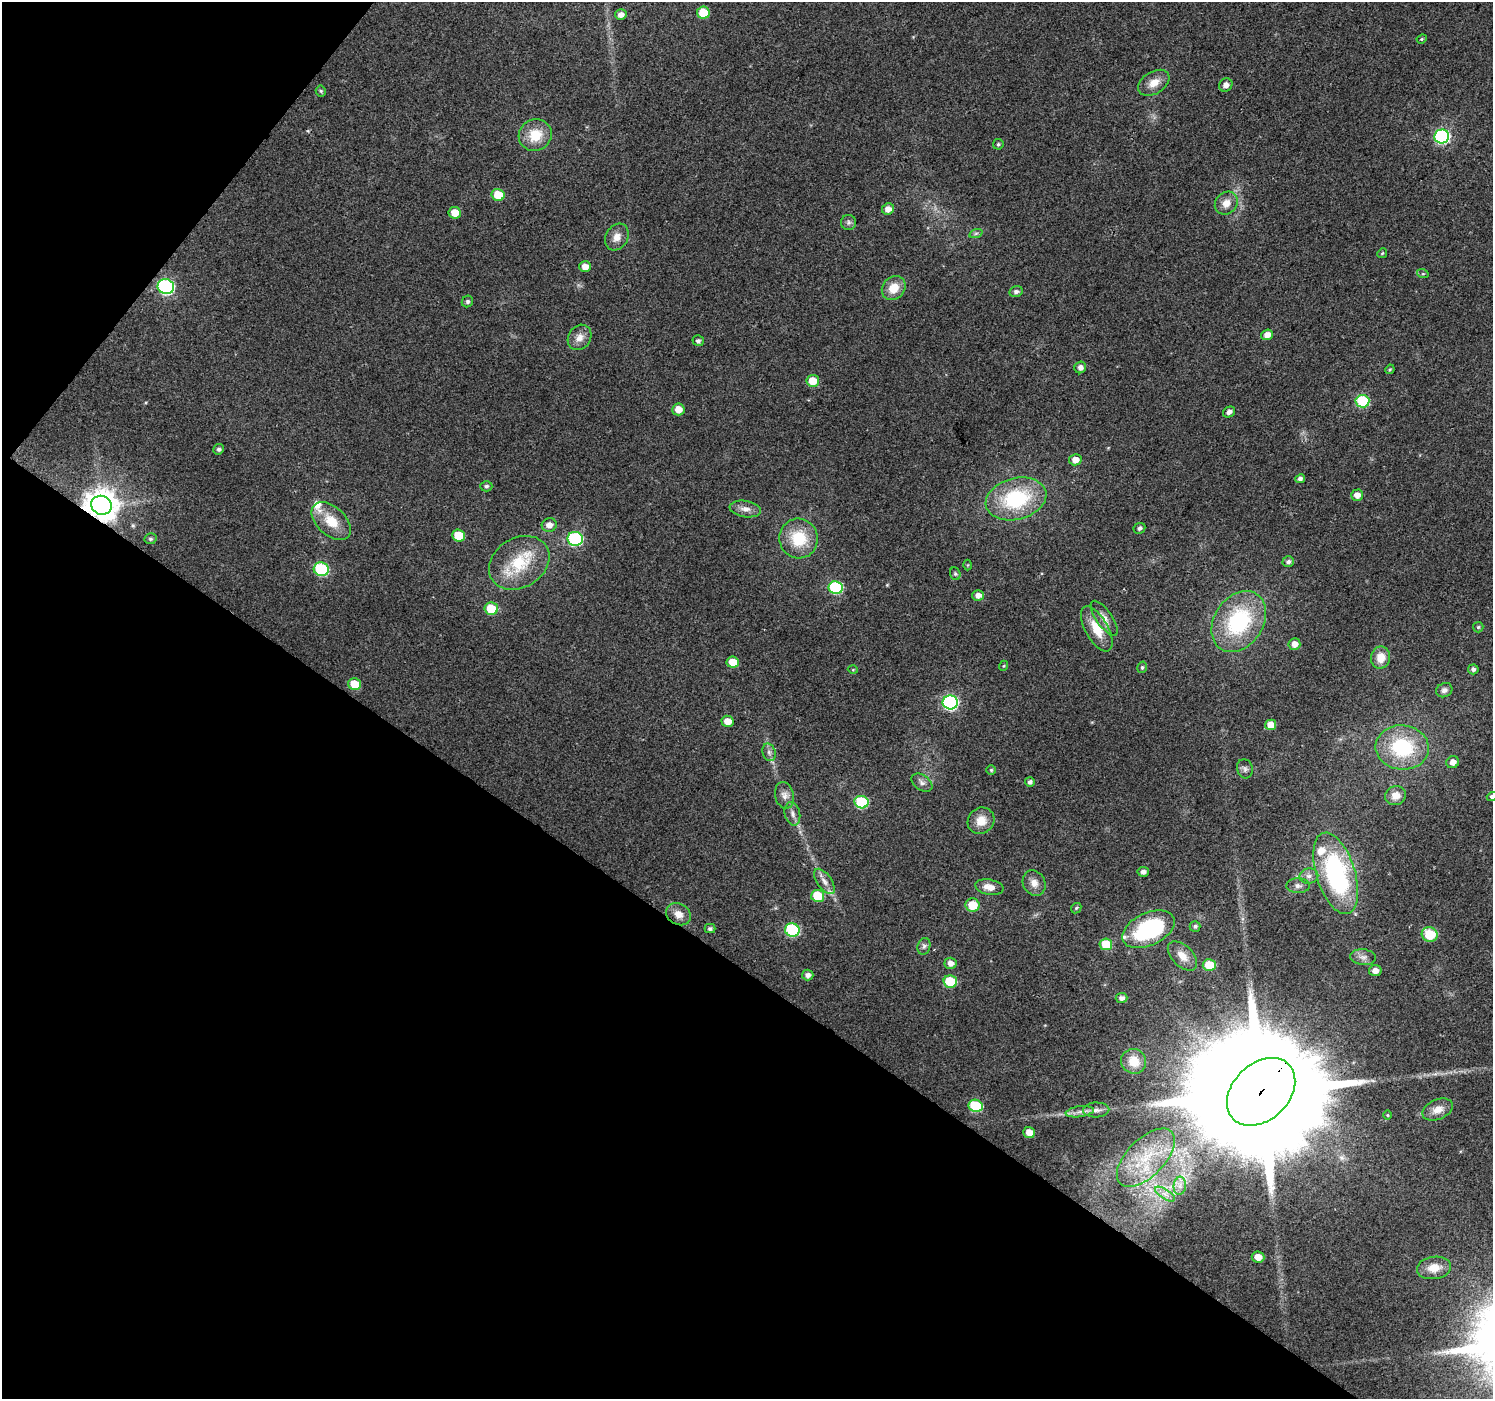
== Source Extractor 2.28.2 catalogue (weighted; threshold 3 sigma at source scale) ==
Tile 9 of 4 x 4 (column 1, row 3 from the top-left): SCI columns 6-1496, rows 1643-3039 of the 5970 x 6010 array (HDU 1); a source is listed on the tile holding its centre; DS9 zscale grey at full resolution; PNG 1495 x 1401 px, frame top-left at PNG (2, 2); each listed source drawn as its Kron ellipse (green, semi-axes under 4 px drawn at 4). Shown black and unused: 35% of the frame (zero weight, under 2 of 3 exposures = <1% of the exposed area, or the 3 px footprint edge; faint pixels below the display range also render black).
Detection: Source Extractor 2.28.2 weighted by HDU 2 'WHT'; one run over the whole footprint, this tile lists its part. Background 0.0472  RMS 0.0081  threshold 0.0366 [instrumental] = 3 sigma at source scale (4.5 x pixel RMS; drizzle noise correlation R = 1.50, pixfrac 1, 0.0396/0.0396 arcsec/px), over >= 5 px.
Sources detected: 128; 1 cosmic-ray / hot-pixel residue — neither listed nor drawn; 4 inside a brighter listed object's ellipse — not listed separately; the other 123 listed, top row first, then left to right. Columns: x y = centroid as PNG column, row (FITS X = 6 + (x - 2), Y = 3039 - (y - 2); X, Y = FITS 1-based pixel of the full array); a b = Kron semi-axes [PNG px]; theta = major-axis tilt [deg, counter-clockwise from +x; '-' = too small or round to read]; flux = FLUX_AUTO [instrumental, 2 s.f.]
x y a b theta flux
703 13 6 6 - 19
621 15 6 5 - 4.5
1422 39 5 4 - 0.99
1154 83 17 11 32 9.3
1226 85 7 6 - 3.9
321 91 5 5 - 1.3
535 135 17 15 29 19
1442 137 7 7 - 150
998 144 5 5 - 1.3
498 195 6 6 - 20
1226 203 12 10 44 7.8
888 209 6 5 - 5.6
455 213 6 6 - 10
849 222 7 7 - 2.4
976 233 7 4 19 1.7
617 237 14 11 60 7.4
1382 253 5 4 - 0.92
585 267 6 5 - 6.4
1423 274 6 3 -18 0.99
166 287 8 7 - 170
894 288 13 11 49 13
1016 292 7 5 14 2.4
467 301 6 5 - 1.9
1267 335 6 5 - 6.6
580 337 13 11 57 7
698 341 6 5 - 1.9
1080 367 6 5 - 3.6
1390 369 5 4 - 0.96
813 381 6 6 - 15
1362 401 7 6 - 65
678 409 6 6 - 7.9
1229 412 6 5 - 3.7
219 449 5 5 - 1.8
1075 460 6 5 - 6.5
1300 479 5 4 - 2.3
486 486 6 5 - 1.7
1357 495 6 5 - 6
1016 499 31 20 15 67
101 505 10 9 - 1500
745 509 16 8 -9 6.2
331 521 23 14 -43 20
549 525 7 6 - 5.2
1139 528 6 5 - 2
458 536 6 6 - 22
799 538 20 19 - 31
150 539 6 5 - 1.6
575 539 7 7 - 110
1288 562 6 5 - 2.5
519 563 32 24 32 40
968 565 5 3 - 0.73
321 569 7 7 - 85
955 574 6 5 - 1.4
836 588 7 6 - 86
978 595 6 5 - 4.8
491 609 7 6 - 26
1104 618 20 8 -55 6.5
1239 622 33 24 57 80
1478 627 5 5 - 1.2
1097 629 25 11 -61 19
1294 644 6 5 - 5.7
1381 658 11 9 79 11
733 662 6 5 - 17
1003 666 5 3 - 0.75
1142 667 6 4 75 1.3
1473 669 5 5 - 2.4
853 670 5 3 - 0.74
355 684 6 6 - 19
1444 690 8 7 - 3.3
950 702 7 7 - 170
727 721 6 5 - 7.9
1271 725 5 5 - 10
1402 747 26 22 -6 58
769 752 9 6 -74 3
1453 762 6 6 - 5
1245 769 10 8 -73 2.9
991 770 5 5 - 1.2
1030 782 5 5 - 2.3
922 783 11 7 -35 3.6
784 795 13 9 -77 5.3
1396 796 10 9 - 7.4
1492 796 5 4 - 1.9
861 802 7 6 - 63
792 814 12 7 -78 4.2
981 821 14 12 44 11
1143 872 5 5 - 3
1336 873 42 19 -73 140
1309 876 9 7 11 4
824 881 15 7 -54 5.2
1034 883 13 11 -61 7
1298 886 11 7 -2 3.5
989 887 14 7 -10 7.9
818 896 6 6 - 29
973 905 7 6 - 17
1076 908 6 4 47 1.2
678 914 13 10 -29 7.2
1195 926 5 5 - 1.7
710 929 5 4 - 1.8
1148 929 28 16 25 84
792 930 7 6 - 91
1430 935 8 7 - 24
1106 944 6 6 - 28
924 946 8 6 74 2.5
1182 956 18 10 -45 9.7
1363 957 13 8 -7 4.3
950 963 6 5 - 4.4
1209 965 6 5 - 25
1375 971 6 5 - 5.4
808 975 6 5 - 3.4
950 982 7 6 - 39
1121 998 6 5 - 3.2
1134 1061 13 12 - 14
1261 1092 39 28 44 48000
976 1106 7 6 - 65
1096 1110 13 7 2 5.2
1438 1110 16 10 23 8
1080 1112 14 5 8 4.9
1388 1115 5 3 - 0.72
1029 1132 6 5 - 7.4
1146 1158 36 19 45 40
1180 1186 9 6 83 4.1
1165 1194 11 4 -32 4.1
1258 1257 6 5 - 8.8
1434 1268 17 11 8 12
Overlapping masked pixels (flux is a lower limit): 2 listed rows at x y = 101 505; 1261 1092
Isophote crosses this tile's border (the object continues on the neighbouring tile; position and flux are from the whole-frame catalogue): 1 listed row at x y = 1492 796